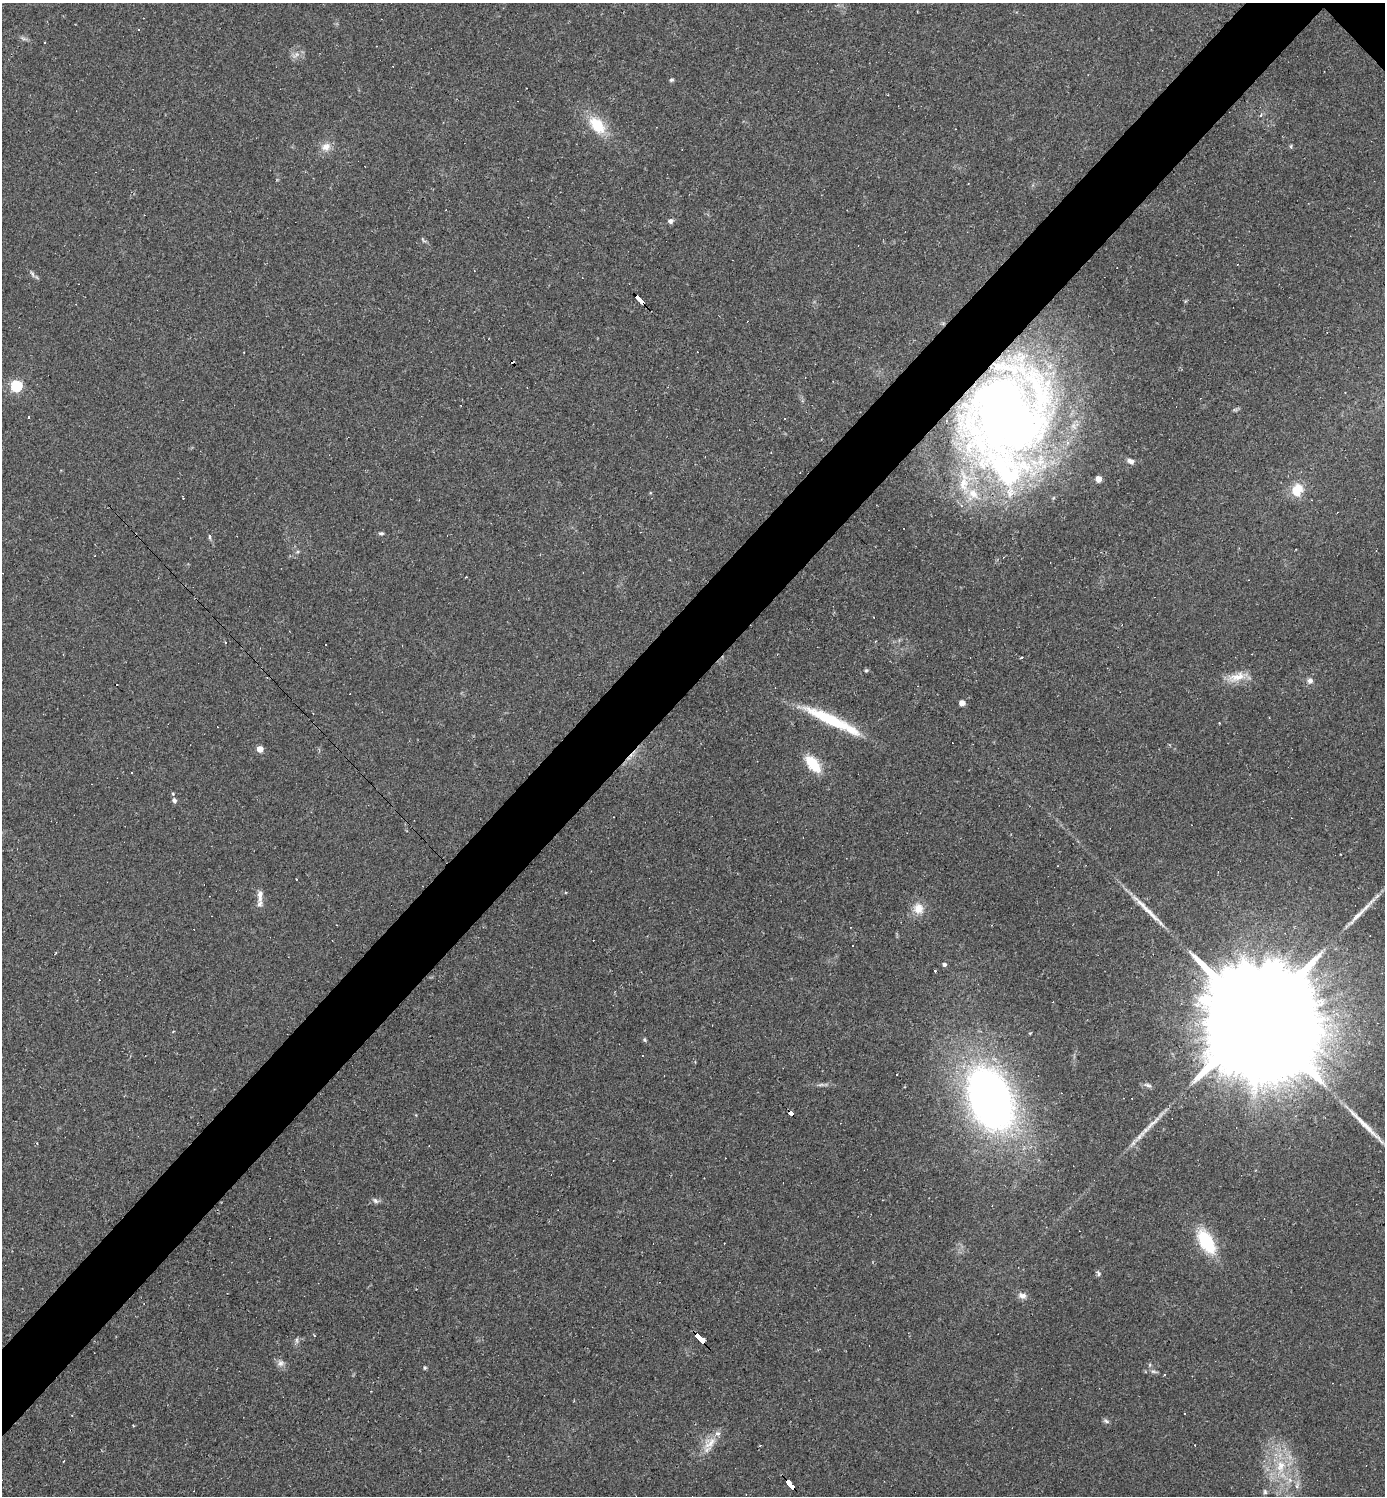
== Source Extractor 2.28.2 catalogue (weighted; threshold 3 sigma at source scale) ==
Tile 7 of 4 x 4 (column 3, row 2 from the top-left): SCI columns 3060-4442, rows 2989-4482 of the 5976 x 5976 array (HDU 1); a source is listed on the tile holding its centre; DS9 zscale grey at full resolution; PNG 1387 x 1498 px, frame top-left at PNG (2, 3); no overlay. Shown black and unused: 6% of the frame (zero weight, under 2 of 3 exposures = <1% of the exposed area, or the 3 px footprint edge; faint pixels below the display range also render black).
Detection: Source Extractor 2.28.2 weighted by HDU 2 'WHT'; one run over the whole footprint, this tile lists its part. Background 0.0635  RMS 0.0069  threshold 0.0312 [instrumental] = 3 sigma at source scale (4.5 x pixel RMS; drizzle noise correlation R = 1.50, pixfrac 1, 0.05/0.05 arcsec/px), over >= 5 px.
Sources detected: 105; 1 too faint to see at this stretch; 1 inside a brighter object's white glare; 34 cosmic-ray / hot-pixel residue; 4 long thin detections or spike segments (spike, bleed or trail) — not listed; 3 inside a brighter listed object's ellipse — not listed separately; the other 62 listed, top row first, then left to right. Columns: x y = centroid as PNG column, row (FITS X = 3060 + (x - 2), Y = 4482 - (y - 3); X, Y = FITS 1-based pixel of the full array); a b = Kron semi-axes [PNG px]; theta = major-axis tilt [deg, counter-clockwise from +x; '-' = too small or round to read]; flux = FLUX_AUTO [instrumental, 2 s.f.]
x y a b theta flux
23 39 9 4 -19 1.6
671 80 6 4 15 1.1
1260 116 3 3 - 3.3
597 125 21 13 -49 23
326 147 14 11 22 6.5
670 221 7 6 - 2.1
423 240 9 4 -43 1.2
32 274 9 4 -66 1.5
639 299 11 3 -45 130
16 386 5 5 - 78
1345 392 2 2 - 0.69
1235 410 7 4 0 1.2
1005 415 72 65 68 780
785 419 3 3 - 8.8
771 453 2 2 - 0.41
1131 461 9 6 -20 3.4
1098 479 5 4 - 10
963 484 22 12 88 15
1297 490 15 12 59 14
183 498 4 2 - 0.8
381 533 6 4 0 1.2
209 537 8 3 -80 1
874 617 3 2 - 0.56
1021 658 3 2 - 1.2
866 671 5 5 - 0.89
1238 676 22 12 7 10
1310 681 7 6 - 2.9
962 703 4 4 - 8.6
823 717 58 15 -28 34
260 749 4 4 - 12
813 764 22 11 -51 19
174 801 7 5 -66 2.4
260 895 19 7 87 5.5
918 908 15 13 -63 9.2
853 946 3 3 - 0.99
944 964 5 4 - 1.9
935 971 3 3 - 1.3
1257 1019 77 22 -47 57000
644 1040 6 4 -55 1.1
897 1074 3 2 - 0.78
821 1085 11 4 1 1.9
990 1099 53 34 -67 450
791 1113 5 3 - 41
37 1143 3 3 - 0.85
375 1201 9 5 -45 1.8
1206 1241 31 15 -60 33
1099 1274 7 5 90 1.5
1022 1296 11 8 -21 3.9
700 1338 11 3 -47 220
297 1340 9 4 -90 1.6
280 1363 10 9 - 3.2
1150 1365 6 4 -73 1
425 1368 5 4 - 0.92
1153 1372 9 4 -9 1.6
1184 1413 2 2 - 0.56
1106 1421 8 5 -16 1.4
133 1426 3 3 - 0.61
710 1443 24 11 47 11
760 1445 3 2 - 0.56
1281 1465 14 12 -82 13
790 1484 11 4 -49 140
1265 1492 7 5 -76 1.4
Overlapping masked pixels (flux is a lower limit): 5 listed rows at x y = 639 299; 1005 415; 791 1113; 700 1338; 790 1484